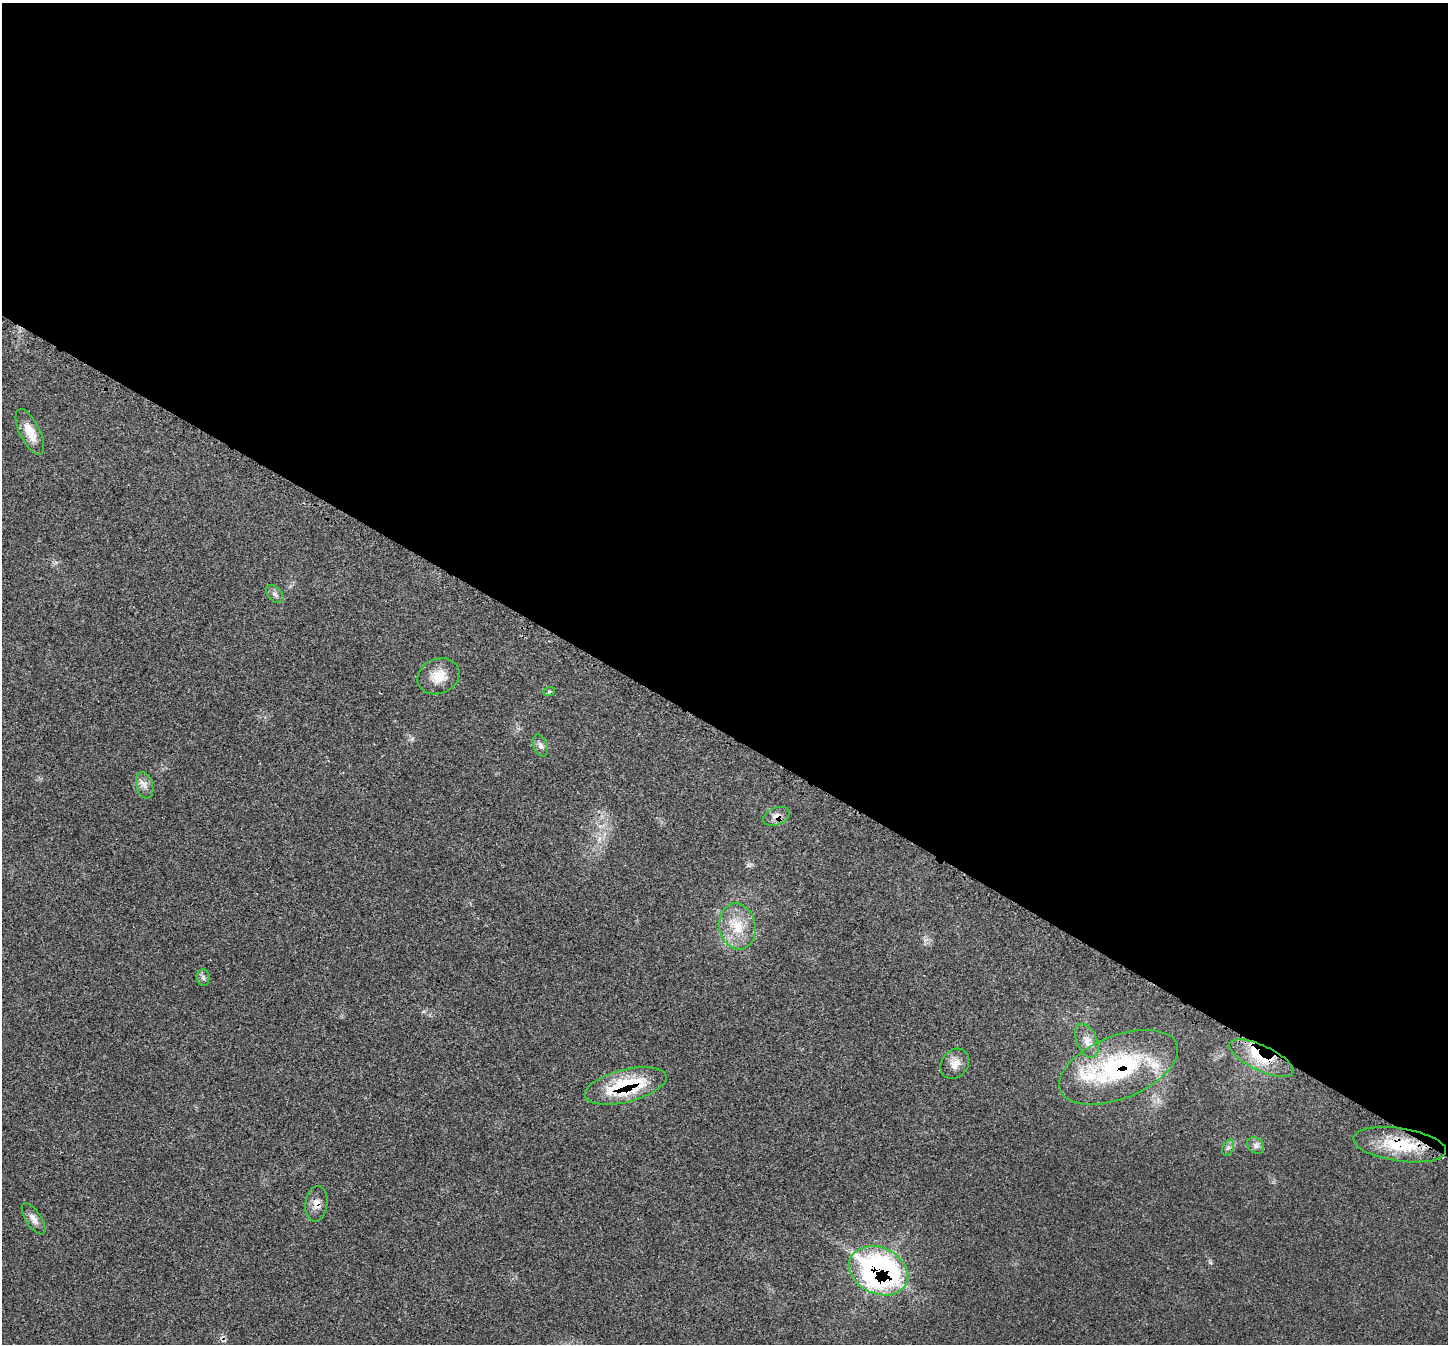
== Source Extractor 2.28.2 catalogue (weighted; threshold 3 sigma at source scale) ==
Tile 3 of 4 x 4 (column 3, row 1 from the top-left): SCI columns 3002-4447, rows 4276-5617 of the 6007 x 6004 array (HDU 1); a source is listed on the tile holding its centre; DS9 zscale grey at full resolution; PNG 1450 x 1346 px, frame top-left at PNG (2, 3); each listed source drawn as its Kron ellipse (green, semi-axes under 4 px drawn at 4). Shown black and unused: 55% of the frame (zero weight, under 3 of 4 exposures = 8% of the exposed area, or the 3 px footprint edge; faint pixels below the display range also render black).
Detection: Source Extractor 2.28.2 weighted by HDU 2 'WHT'; one run over the whole footprint, this tile lists its part. Background 0.0209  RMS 0.0033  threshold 0.015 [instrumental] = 3 sigma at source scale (4.5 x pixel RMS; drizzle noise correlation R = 1.50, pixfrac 1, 0.05/0.05 arcsec/px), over >= 5 px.
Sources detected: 23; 1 inside a brighter object's white glare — neither listed nor drawn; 2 inside a brighter listed object's ellipse — not listed separately; the other 20 listed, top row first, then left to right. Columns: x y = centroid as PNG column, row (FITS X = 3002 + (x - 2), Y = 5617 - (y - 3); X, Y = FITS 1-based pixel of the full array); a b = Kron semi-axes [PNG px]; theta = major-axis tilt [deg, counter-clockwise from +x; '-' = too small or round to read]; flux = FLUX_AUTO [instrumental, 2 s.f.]
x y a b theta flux
30 432 25 10 -64 5
275 594 10 6 -49 1.2
438 676 21 17 23 5.5
549 692 6 4 20 0.36
540 745 11 7 -68 1.2
145 785 14 8 -73 1.8
776 816 14 8 21 2.1
737 926 23 18 -78 8.7
203 978 8 6 -89 0.93
1087 1041 18 10 -66 3.1
1261 1058 35 12 -25 10
955 1064 16 13 51 3
1118 1067 63 31 22 41
626 1086 42 16 14 23
1400 1145 47 16 -8 16
1256 1146 9 7 -46 1.3
1228 1148 8 5 64 0.81
316 1204 18 11 82 2.6
33 1219 18 7 -57 2
879 1271 31 23 -25 88
Overlapping masked pixels (flux is a lower limit): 7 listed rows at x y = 776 816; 1261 1058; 1118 1067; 626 1086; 1400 1145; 316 1204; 879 1271